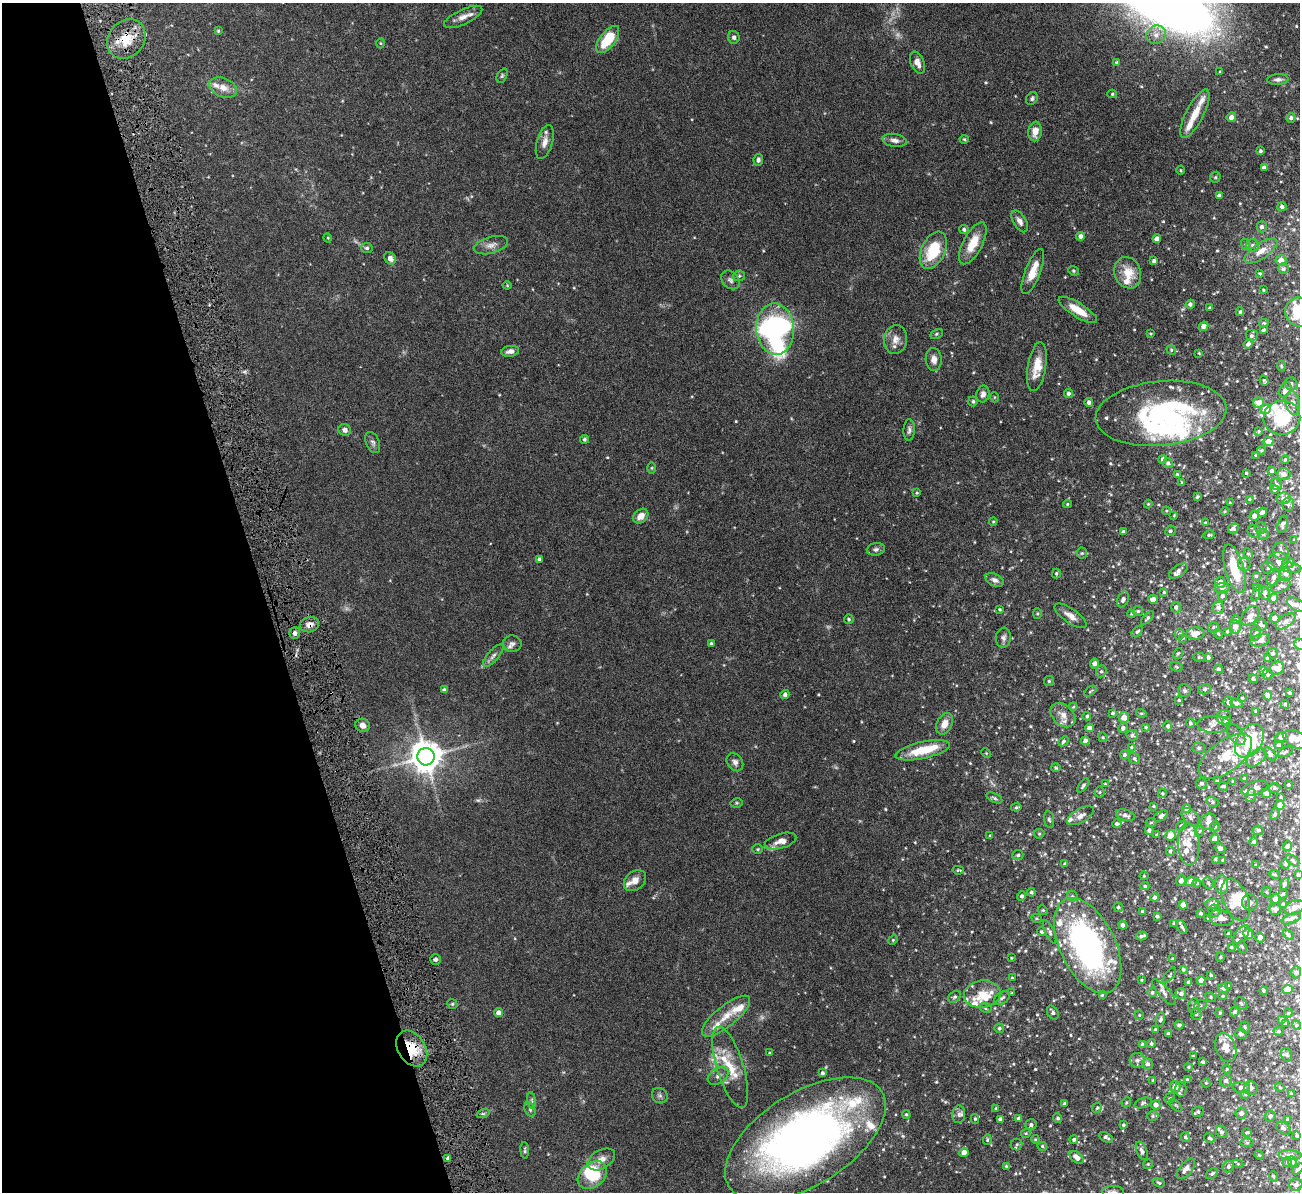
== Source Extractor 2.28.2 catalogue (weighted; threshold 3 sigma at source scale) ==
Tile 5 of 4 x 4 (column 1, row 2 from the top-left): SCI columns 3-1300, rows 2657-3846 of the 5251 x 5196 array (HDU 1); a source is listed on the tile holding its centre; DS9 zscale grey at full resolution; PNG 1302 x 1194 px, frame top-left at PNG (2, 3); each listed source drawn as its Kron ellipse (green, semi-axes under 4 px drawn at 4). Shown black and unused: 20% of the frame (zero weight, under 5 of 9 exposures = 3% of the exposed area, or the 3 px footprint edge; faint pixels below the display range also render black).
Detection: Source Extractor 2.28.2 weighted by HDU 2 'WHT'; one run over the whole footprint, this tile lists its part. Background 0.12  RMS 0.0038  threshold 0.0155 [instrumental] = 3 sigma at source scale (4.09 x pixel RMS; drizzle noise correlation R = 1.36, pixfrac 0.8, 0.05/0.05 arcsec/px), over >= 5 px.
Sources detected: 643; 3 too faint to see at this stretch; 3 inside a brighter object's white glare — neither listed nor drawn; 67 inside a brighter listed object's ellipse — not listed separately; of the other 570, all 500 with FLUX_AUTO >= 0.306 (the completeness limit of this list) listed and drawn (70 fainter detections not listed), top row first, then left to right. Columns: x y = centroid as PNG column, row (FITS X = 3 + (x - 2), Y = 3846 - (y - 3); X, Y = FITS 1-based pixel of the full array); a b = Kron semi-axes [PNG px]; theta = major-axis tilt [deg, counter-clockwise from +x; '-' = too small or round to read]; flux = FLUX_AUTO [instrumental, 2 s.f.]
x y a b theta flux
463 17 21 7 25 3
218 31 4 3 - 0.38
1156 35 10 9 - 2.4
734 37 6 5 - 0.81
126 39 21 18 49 8.7
608 40 16 7 53 13
380 43 5 3 - 0.33
1116 62 4 3 - 0.44
917 63 12 6 -67 2.5
1220 72 3 3 - 0.36
502 76 7 5 64 0.57
1278 79 11 5 3 1.2
223 88 14 9 -22 3.5
1112 94 5 4 - 0.51
1032 98 7 5 59 0.83
1195 114 27 9 63 4.8
1231 117 5 4 - 2.4
1291 118 5 4 - 0.91
1035 131 10 6 84 3.3
964 139 4 4 - 0.39
895 140 12 6 -8 1.7
545 142 17 8 74 2.6
1260 151 4 3 - 0.62
758 160 6 4 80 0.94
1264 168 4 4 - 1.5
1181 170 4 3 - 0.32
1215 177 6 5 - 0.47
1219 196 4 4 - 1.2
1282 207 5 4 - 0.98
1020 221 12 6 -59 1.7
1262 227 5 5 - 1
964 229 4 4 - 0.84
1081 236 4 4 - 1.7
328 238 5 3 - 0.31
1157 239 4 4 - 2.2
973 243 23 9 62 7.2
1245 244 6 3 -71 0.39
491 245 17 8 15 2.4
1253 245 6 6 - 0.85
367 248 6 5 - 0.68
933 250 20 12 65 14
1261 251 19 7 34 3.4
390 258 7 5 -51 1.8
1281 260 5 5 - 3
1154 261 4 3 - 0.9
1283 269 5 5 - 0.77
1073 271 5 4 - 0.45
1033 272 24 7 69 5.4
1128 273 16 13 -69 6.5
1260 273 4 3 - 0.36
739 276 6 5 - 0.62
730 280 10 8 -46 1.4
507 285 4 4 - 0.36
1263 290 3 2 - 0.43
1190 304 4 4 - 0.88
1210 308 3 3 - 0.54
1078 310 22 7 -32 6.2
1240 312 4 3 - 0.51
1299 312 14 14 - 15
1264 323 5 4 - 0.61
1203 326 5 4 - 2.2
775 329 26 19 -85 98
1263 330 4 3 - 0.63
936 334 6 4 28 0.56
1151 334 4 3 - 0.34
1251 336 6 6 - 0.92
895 339 14 11 82 3.1
1248 344 5 4 - 1.2
1171 350 5 4 - 0.47
510 351 9 5 8 1.8
1199 353 4 3 - 0.35
934 359 11 8 -86 2.2
1281 366 5 4 - 0.43
1037 367 25 9 80 6.1
1264 381 5 4 - 0.42
1291 384 6 6 - 1
1285 390 8 5 60 1.7
1068 393 4 4 - 1
983 394 8 6 78 1.3
994 397 5 3 - 0.32
973 401 5 4 - 0.63
1089 402 4 4 - 1.1
1259 402 5 5 - 2.8
1293 403 12 7 -78 1.7
1265 409 5 5 - 3.2
1161 413 65 32 6 54
1282 418 18 17 - 17
345 430 6 6 - 1.6
909 430 10 5 88 1.1
1259 431 3 3 - 0.41
584 439 4 4 - 0.65
1268 441 5 4 - 2.6
373 442 11 6 -67 1.1
1261 450 4 3 - 0.4
1256 455 3 2 - 0.32
1163 459 4 4 - 0.97
1285 460 4 3 - 0.42
1168 463 5 4 - 1.1
652 468 6 4 90 0.39
1272 471 4 3 - 0.75
1246 473 3 3 - 0.41
1177 474 3 3 - 0.48
1284 474 7 6 - 2.1
1182 482 4 3 - 0.39
1276 484 6 5 - 0.68
1274 489 4 4 - 0.76
917 493 3 3 - 0.35
1197 497 4 3 - 0.45
1283 498 7 6 - 1.5
1249 499 3 3 - 0.31
1230 503 3 2 - 0.31
1067 504 4 3 - 0.4
1148 504 4 4 - 0.34
1288 504 7 6 - 0.84
1166 511 4 4 - 0.33
1225 511 4 3 - 0.33
1262 512 5 4 - 1.1
641 516 8 6 41 2.9
1174 516 4 3 - 0.31
1254 516 5 5 - 1.9
993 521 4 3 - 0.39
1205 523 4 3 - 0.35
1283 524 9 5 76 0.96
1233 528 6 4 28 0.92
1261 528 6 5 - 0.76
1170 531 5 5 - 0.69
1255 531 7 6 - 0.87
1123 532 4 4 - 1.2
1263 534 6 5 - 0.77
1209 535 6 3 12 0.5
1294 540 4 4 - 0.31
876 549 9 6 10 1
1281 551 8 7 - 1.4
1082 553 5 5 - 0.49
1248 554 5 4 - 0.59
539 559 4 3 - 0.61
1278 561 10 9 - 2.1
1288 563 6 5 - 0.85
1244 564 7 6 - 1
1268 568 7 5 -14 0.72
1291 568 10 5 -7 0.89
1235 569 25 9 -74 12
1178 571 11 5 34 1.4
1056 573 5 3 - 0.53
1286 574 6 6 - 1.1
1256 576 3 3 - 0.45
1274 577 8 6 70 1.4
995 580 10 6 -24 1.4
1220 582 5 5 - 1.8
1281 586 10 6 26 1.2
1222 588 7 5 9 0.74
1256 588 4 3 - 0.38
1164 592 3 2 - 0.33
1257 593 9 3 59 0.48
1265 593 7 5 -65 1.3
1222 596 5 4 - 1.1
1274 598 4 4 - 2
1153 599 5 4 - 2
1123 600 8 5 64 1.2
1297 605 10 5 -30 1.6
1176 607 5 5 - 0.82
1218 608 6 6 - 0.97
1000 609 3 3 - 0.45
1138 611 5 5 - 0.53
1037 613 5 4 - 0.42
1131 614 4 3 - 0.33
1070 616 19 7 -35 2.7
1250 616 11 7 50 2.7
1147 618 8 4 45 0.63
1274 618 5 4 - 1.6
849 619 5 5 - 0.59
1236 620 4 4 - 0.5
1286 621 11 6 36 1.4
309 625 10 7 17 2.3
1261 625 6 6 - 0.88
1213 627 5 5 - 0.57
1235 627 7 5 -75 2.2
1137 631 7 4 44 0.6
1227 631 3 2 - 0.44
295 633 6 5 - 1.2
1256 633 8 5 79 0.6
1179 634 5 5 - 0.52
1195 634 9 6 6 2.2
1218 634 5 4 - 0.4
1003 638 10 7 83 1.2
1183 638 4 3 - 0.4
1260 640 10 6 13 1.6
711 643 3 3 - 0.55
512 644 9 8 - 1.5
1299 644 5 5 - 2.1
1178 653 6 4 61 0.43
1273 653 5 5 - 0.71
493 656 14 5 49 1.4
1199 657 6 4 2 0.37
1208 657 4 3 - 0.8
1268 659 3 3 - 0.64
1095 664 5 4 - 1.4
1176 667 6 4 -23 0.45
1277 668 7 6 - 3.2
1218 669 4 4 - 0.63
1264 670 4 4 - 1.1
1101 671 6 5 - 0.67
1268 675 5 4 - 0.52
1253 679 5 3 - 0.55
1049 681 5 5 - 0.56
1205 689 6 5 - 0.63
444 690 4 3 - 1
1185 690 6 6 - 0.73
1090 691 7 3 35 0.37
1290 693 4 3 - 0.52
785 694 4 4 - 1.1
1268 696 5 4 - 1.7
1242 698 3 2 - 0.33
1179 700 3 3 - 0.35
1228 702 6 4 -83 0.87
1236 703 6 4 -17 1.1
1285 704 4 4 - 0.64
1073 707 4 3 - 0.33
1256 711 3 3 - 0.56
1113 713 3 3 - 0.66
1141 713 5 3 - 0.33
1063 715 14 10 -44 2.8
1087 716 4 4 - 0.58
1124 717 5 5 - 3.2
1224 717 7 7 - 1.3
1227 721 4 4 - 2.6
1190 723 5 4 - 0.74
944 724 11 7 62 3.3
1214 724 16 8 0 2.1
363 725 7 6 - 1.9
1168 726 5 4 - 1
1146 727 4 4 - 0.38
1090 728 4 4 - 2.1
1123 728 5 4 - 0.95
1236 734 12 7 -53 1.6
1132 735 6 5 - 0.62
1103 737 5 4 - 0.39
1281 737 6 4 38 0.95
1297 740 14 8 -24 2.7
1063 741 6 4 42 0.58
1085 741 4 4 - 1.8
1249 741 18 12 57 18
1278 745 4 4 - 0.63
1131 747 4 3 - 0.38
1199 748 6 5 - 0.63
923 750 28 8 12 11
1285 752 8 3 27 0.52
986 753 5 4 - 0.33
1270 754 8 4 -48 0.67
1124 755 5 4 - 0.69
1225 756 31 15 37 9.6
426 757 8 8 - 620
1256 758 12 7 39 1.7
1134 759 6 5 - 0.75
735 762 10 7 -53 1.4
1056 768 5 4 - 0.38
1244 779 4 3 - 0.79
1217 781 3 3 - 0.5
1233 781 4 3 - 0.43
1201 783 5 5 - 0.92
1105 784 4 3 - 0.31
1083 785 8 4 53 0.77
1288 785 3 2 - 0.34
1223 786 5 3 - 0.64
1255 788 14 6 17 1.6
1275 788 6 5 - 0.5
1100 792 5 5 - 0.49
1162 793 4 4 - 0.47
1266 793 5 4 - 0.96
1251 796 6 5 - 0.7
994 798 8 4 -25 0.67
1281 798 4 3 - 0.42
1213 802 6 5 - 0.6
736 803 6 4 11 0.46
1280 805 5 4 - 2.5
1154 806 3 2 - 0.33
1016 807 5 4 - 0.6
1186 808 4 4 - 1.4
1275 814 6 4 70 0.56
1125 815 9 5 -16 1.2
1081 816 14 7 28 1.9
1161 816 8 4 28 1.2
1190 817 11 7 -47 1.3
1049 820 8 5 -80 0.69
1209 822 8 7 - 1.6
1151 823 5 3 - 0.33
1117 824 4 4 - 0.75
1181 826 5 4 - 0.71
1215 826 5 5 - 0.77
1149 830 4 4 - 1
1258 830 5 4 - 0.69
1200 831 6 3 70 0.38
1039 834 5 5 - 0.42
1157 835 4 3 - 0.45
1170 835 5 5 - 3.8
990 836 3 3 - 0.38
1215 839 4 4 - 3.1
781 841 16 7 16 2.8
1254 842 4 4 - 0.82
1189 844 21 11 -86 4.8
1287 846 5 4 - 0.79
1220 848 5 4 - 0.97
757 849 5 4 - 0.44
1170 851 5 3 - 0.67
1018 855 5 5 - 0.67
1215 859 4 3 - 0.37
1223 860 3 3 - 0.44
1293 860 7 4 -39 0.65
1065 864 4 4 - 0.55
1285 864 5 4 - 0.42
1256 865 4 3 - 0.36
958 870 6 4 -10 0.42
1275 874 5 3 - 0.36
1298 875 3 3 - 0.47
1144 876 4 4 - 0.33
635 881 12 9 40 2.6
1181 881 5 5 - 1.8
1191 882 5 4 - 3.5
1197 883 4 3 - 0.5
1208 883 6 5 - 0.67
1284 884 6 4 66 0.85
1222 885 9 6 -87 5.6
1145 886 4 4 - 0.45
1031 892 4 4 - 0.64
1266 892 5 4 - 0.39
1283 894 4 4 - 0.47
1022 896 4 4 - 0.79
1072 896 6 4 -48 0.54
1155 897 4 4 - 0.77
1236 899 22 12 -67 7.1
1275 899 5 4 - 1.6
1250 903 8 7 - 1.2
1212 904 7 5 4 2.2
1283 904 3 2 - 0.32
1183 905 4 4 - 2.3
1118 907 5 4 - 0.59
1294 907 10 6 24 2.1
1275 909 6 6 - 0.91
1043 910 5 4 - 0.48
1215 911 6 6 - 0.95
1142 912 4 3 - 0.55
1201 913 4 4 - 0.6
1157 916 4 3 - 0.58
1208 918 4 3 - 0.32
1221 918 12 7 -14 2
1291 918 10 4 23 0.97
1037 919 5 3 - 0.38
1174 923 4 3 - 0.41
1123 925 4 4 - 1.2
1182 927 7 3 -60 0.87
1042 932 5 4 - 0.55
1050 932 13 4 -65 0.96
1229 934 4 3 - 0.69
1248 934 5 5 - 4.2
1241 935 11 6 51 1.2
1288 935 6 4 -38 0.66
1142 936 6 3 14 0.88
1260 938 5 4 - 1.7
893 940 5 4 - 0.4
1088 946 51 27 -64 96
1231 947 3 3 - 0.37
1242 947 6 4 -62 0.45
1220 957 4 3 - 0.38
1011 958 3 3 - 0.31
435 959 5 5 - 0.81
1173 959 3 3 - 0.63
1183 970 4 3 - 0.56
1296 972 6 5 - 0.59
1170 975 9 4 52 0.48
1211 975 4 3 - 0.45
1012 978 3 3 - 0.32
1141 980 4 3 - 0.31
1201 980 4 4 - 2.9
1189 982 4 4 - 1.4
1229 986 4 4 - 0.31
1223 989 5 5 - 1
1288 990 5 4 - 5.3
1264 991 4 3 - 0.52
1152 992 5 4 - 0.64
1164 992 16 5 -49 1.3
1012 993 3 3 - 0.36
1181 993 5 5 - 1
982 994 18 13 7 5.8
1102 995 4 4 - 0.44
1223 996 4 4 - 0.35
955 997 7 5 40 0.7
1211 997 5 4 - 0.5
1002 998 9 5 37 0.9
452 1004 5 4 - 0.48
1241 1004 7 5 -51 0.67
1200 1005 6 5 - 0.59
1194 1006 8 5 84 0.94
985 1008 6 4 -29 0.56
1053 1012 7 5 -58 1.1
1235 1012 5 4 - 0.84
498 1013 4 4 - 1.7
1220 1013 4 3 - 0.42
1288 1013 4 4 - 0.35
1196 1014 6 5 - 0.81
1139 1015 5 4 - 0.34
726 1016 30 10 39 6.2
1160 1020 7 4 76 0.74
1282 1020 4 4 - 0.64
1285 1023 4 3 - 0.44
1179 1025 4 3 - 0.66
1296 1025 5 3 - 0.32
1245 1027 6 4 -72 0.47
999 1028 5 5 - 0.71
1155 1030 4 3 - 0.46
1278 1031 5 4 - 0.44
1168 1034 3 3 - 0.76
1241 1034 6 5 - 0.75
1151 1044 4 4 - 0.61
1143 1045 4 4 - 0.76
1226 1047 15 10 -69 3.4
412 1049 19 13 -57 11
770 1053 4 3 - 0.47
1287 1055 7 5 -68 0.7
1193 1056 3 3 - 0.35
1137 1060 7 7 - 1.1
1203 1062 4 3 - 0.66
1147 1064 5 5 - 1.2
730 1067 42 13 -73 10
1188 1067 4 3 - 0.43
1227 1069 4 4 - 0.4
822 1073 3 3 - 0.72
718 1076 11 7 33 1.7
1187 1080 4 3 - 0.35
1153 1081 3 3 - 0.57
1226 1081 6 5 - 1.3
1206 1083 4 4 - 0.33
1175 1087 6 5 - 2.7
1280 1087 5 3 - 0.31
1241 1088 8 5 -7 1.5
1251 1088 7 7 - 1.1
1181 1089 7 5 90 0.84
1291 1093 4 4 - 0.37
1245 1094 5 5 - 0.49
660 1096 8 7 - 0.99
1170 1098 6 4 45 0.49
532 1100 8 4 -81 0.62
1126 1102 5 4 - 0.49
1143 1103 9 4 19 0.64
1064 1104 3 3 - 0.64
1156 1105 5 4 - 1.5
1176 1105 8 3 -45 0.36
996 1108 4 3 - 0.37
1097 1108 5 4 - 0.49
530 1109 7 5 -64 0.68
1198 1112 6 5 - 0.7
1241 1113 6 6 - 1.2
483 1114 6 4 19 0.51
906 1114 4 3 - 0.42
959 1114 9 6 82 1.3
1153 1116 6 5 - 0.51
1270 1116 5 5 - 0.81
1019 1118 4 4 - 1.4
1058 1118 4 4 - 0.67
975 1119 5 4 - 0.47
1000 1119 4 4 - 1.1
1287 1119 4 3 - 0.38
1031 1125 5 5 - 0.97
1123 1125 3 3 - 0.53
1283 1128 8 5 -38 0.79
1221 1132 6 5 - 0.98
1247 1132 5 4 - 0.6
1026 1133 5 4 - 0.4
1297 1136 3 3 - 0.47
1106 1137 7 4 -29 0.85
1185 1137 5 4 - 0.59
1209 1138 5 4 - 0.55
805 1139 90 46 32 230
1035 1139 4 3 - 0.35
987 1140 5 4 - 0.49
1074 1140 4 4 - 0.79
1247 1143 7 4 0 0.52
1017 1144 6 5 - 0.56
1042 1146 5 4 - 0.55
525 1150 8 3 -86 0.55
1142 1151 10 5 -68 1.1
964 1152 4 4 - 2.5
1259 1155 5 4 - 0.34
1290 1155 11 5 -4 1.3
1077 1157 8 5 -39 2.6
448 1159 3 3 - 1.3
601 1159 15 9 30 2.9
1287 1162 5 4 - 0.48
1292 1162 5 4 - 0.43
1148 1164 5 4 - 0.39
1238 1164 5 3 - 0.32
1006 1166 4 3 - 0.32
1228 1167 6 5 - 0.76
1186 1169 12 6 50 1.5
1298 1169 6 4 44 0.46
1212 1174 7 4 37 0.67
592 1175 16 12 39 13
1273 1176 5 3 - 0.34
1159 1183 6 3 -22 0.47
1296 1185 6 6 - 0.74
1113 1192 11 6 1 1.2
Overlapping masked pixels (flux is a lower limit): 3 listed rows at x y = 126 39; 309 625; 412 1049
Isophote crosses this tile's border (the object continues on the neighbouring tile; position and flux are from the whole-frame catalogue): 10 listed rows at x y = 1299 312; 1282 418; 1297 605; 1299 644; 1297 740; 1298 875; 1291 918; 805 1139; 1296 1185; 1113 1192
Unlisted compact peaks at least as high as the median listed source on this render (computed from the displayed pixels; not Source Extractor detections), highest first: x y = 986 82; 1266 47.